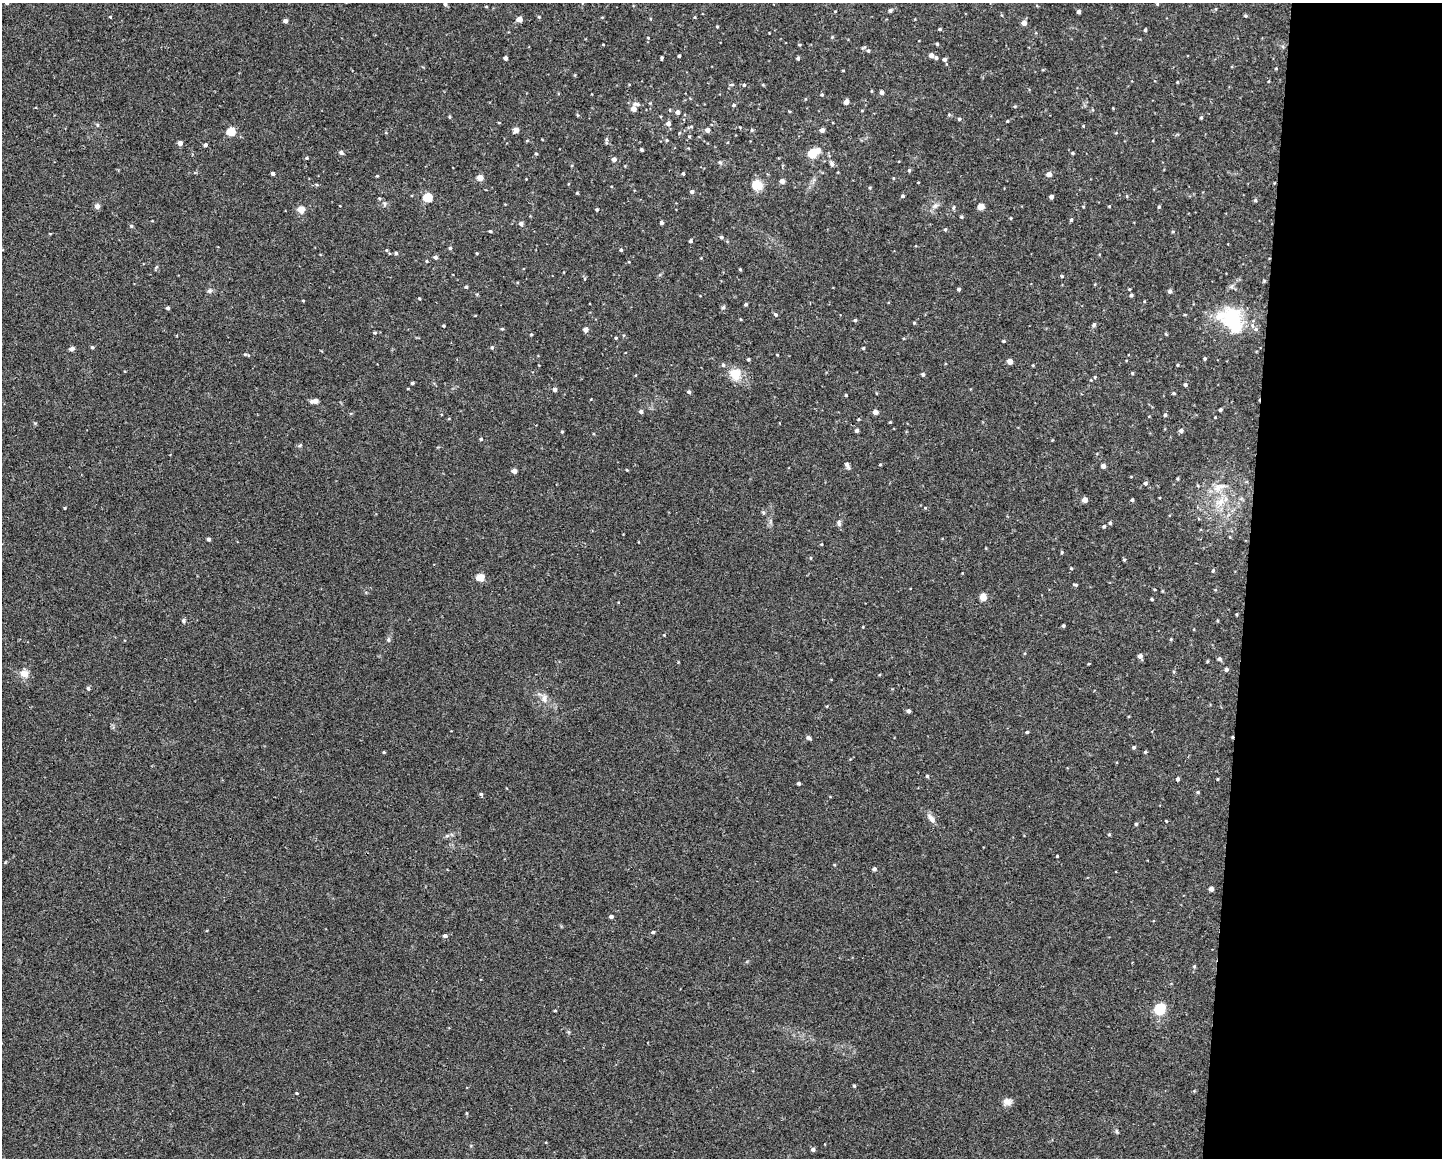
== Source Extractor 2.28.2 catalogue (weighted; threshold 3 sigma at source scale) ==
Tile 9 of 3 x 4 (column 3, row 3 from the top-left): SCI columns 3101-4540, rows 1157-2312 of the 4647 x 4626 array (HDU 1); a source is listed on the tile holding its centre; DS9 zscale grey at full resolution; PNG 1444 x 1160 px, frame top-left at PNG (2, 3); no overlay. Shown black and unused: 14% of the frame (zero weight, under 2 of 3 exposures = <1% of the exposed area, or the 3 px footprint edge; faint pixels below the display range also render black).
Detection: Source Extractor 2.28.2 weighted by HDU 2 'WHT'; one run over the whole footprint, this tile lists its part. Background 0.0671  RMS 0.0056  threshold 0.0253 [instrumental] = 3 sigma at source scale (4.5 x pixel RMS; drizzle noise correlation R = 1.50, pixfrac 1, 0.05/0.05 arcsec/px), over >= 5 px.
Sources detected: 250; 1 inside a brighter object's white glare — not listed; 3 inside a brighter listed object's ellipse — not listed separately; the other 246 listed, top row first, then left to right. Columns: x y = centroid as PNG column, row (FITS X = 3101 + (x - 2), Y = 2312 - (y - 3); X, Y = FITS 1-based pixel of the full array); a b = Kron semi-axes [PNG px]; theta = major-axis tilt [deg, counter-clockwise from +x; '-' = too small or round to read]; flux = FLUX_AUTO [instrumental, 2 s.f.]
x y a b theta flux
7 3 4 3 - 0.72
445 4 5 4 - 1.2
1157 4 3 3 - 0.42
835 11 4 3 - 0.45
890 11 5 4 - 0.78
1078 12 3 3 - 1.7
1245 16 5 3 - 0.68
110 17 4 3 - 0.46
539 17 4 3 - 0.53
695 17 5 3 - 0.48
519 19 4 4 - 5.9
285 21 4 4 - 2.2
1024 23 4 4 - 4.1
717 26 3 3 - 0.53
940 29 4 3 - 0.67
1145 30 4 3 - 0.78
832 37 5 3 - 0.57
648 38 4 3 - 0.46
603 44 4 2 - 0.4
937 44 4 3 - 0.7
868 50 5 5 - 1
931 55 4 4 - 2.6
679 56 3 3 - 0.93
505 58 4 3 - 1.7
662 58 4 3 - 0.8
798 58 3 3 - 1
936 58 4 4 - 1.2
944 59 4 4 - 1.4
1276 68 3 3 - 0.48
843 70 3 2 - 0.42
575 75 5 3 - 0.49
1177 82 3 3 - 0.45
732 84 5 3 - 0.65
744 85 4 3 - 0.96
763 85 5 3 - 0.48
871 91 4 3 - 0.43
882 92 4 4 - 2.1
822 95 4 4 - 0.67
846 102 4 4 - 3.3
636 104 10 6 -7 1.7
734 105 4 3 - 0.85
1015 106 5 3 - 0.51
633 109 5 4 - 3.9
670 110 4 3 - 0.41
678 112 4 4 - 2.4
949 114 5 3 - 0.58
449 117 5 3 - 0.53
1201 118 4 3 - 0.61
959 119 4 4 - 0.85
1007 121 3 3 - 0.56
668 123 4 4 - 2.6
691 126 6 4 1 0.67
1083 126 4 3 - 0.41
516 130 4 4 - 4.8
707 130 5 5 - 2.6
752 130 5 4 - 0.72
822 130 4 4 - 2.7
231 132 5 5 - 23
527 140 5 3 - 0.45
667 140 4 3 - 0.63
180 143 4 4 - 2.5
606 143 6 4 -89 0.87
205 145 4 4 - 1.3
641 150 3 3 - 0.86
818 150 5 4 - 4.1
341 153 7 4 -49 1
812 153 5 5 - 28
1073 153 4 3 - 0.68
536 154 4 4 - 0.58
307 158 4 3 - 0.67
614 159 5 4 - 2.3
720 162 5 5 - 0.83
832 164 6 5 - 1.7
909 170 5 4 - 0.73
273 173 3 3 - 1.8
683 173 3 3 - 0.74
1049 174 7 6 - 1.8
377 176 4 3 - 0.48
480 177 4 4 - 6.4
894 178 5 3 - 0.42
782 181 4 4 - 2.7
918 182 3 2 - 0.37
1274 183 4 3 - 0.37
317 185 5 3 - 0.66
757 185 15 14 - 6.1
870 188 4 3 - 0.61
692 192 4 4 - 1.7
577 193 4 3 - 0.48
903 196 4 3 - 0.85
427 197 5 5 - 29
1051 197 4 4 - 1.7
379 198 5 3 - 0.56
1255 200 4 4 - 0.8
385 204 6 4 -72 0.89
97 206 6 6 - 2.2
935 206 9 6 37 2
1083 206 4 3 - 0.43
1109 206 4 3 - 0.39
954 207 6 3 70 0.63
981 207 4 4 - 8.5
1159 207 4 3 - 0.73
301 209 10 8 2 3.3
597 209 4 3 - 0.81
961 217 4 3 - 0.75
1011 218 4 3 - 0.41
1071 220 4 4 - 0.8
661 223 4 3 - 1.3
521 224 5 4 - 1.8
131 226 5 4 - 0.87
945 229 5 4 - 0.73
490 231 4 3 - 0.74
721 237 5 4 - 1.1
691 241 5 4 - 0.91
450 248 4 4 - 0.83
386 250 4 4 - 0.55
621 250 4 3 - 0.69
396 253 4 4 - 0.71
477 253 4 3 - 0.46
435 257 4 4 - 1.6
427 261 4 3 - 0.52
740 269 4 3 - 0.55
1062 276 4 3 - 0.65
466 287 3 3 - 0.99
959 289 3 3 - 1.1
210 291 7 6 - 1.3
1170 291 5 4 - 1.3
1131 295 4 4 - 1.1
419 299 3 3 - 0.49
303 300 4 3 - 0.42
746 304 4 3 - 0.85
723 307 5 4 - 0.86
168 308 3 3 - 1.2
775 314 5 5 - 0.95
855 320 4 3 - 0.89
1233 322 29 18 -62 30
914 323 4 3 - 0.57
1094 325 6 5 - 1
444 326 3 3 - 0.65
502 329 5 3 - 0.58
1256 329 6 5 - 1.2
586 330 4 4 - 3.5
375 333 5 4 - 0.71
531 334 3 3 - 0.6
616 338 4 3 - 0.6
1004 341 4 3 - 0.67
92 347 4 4 - 0.88
492 348 5 4 - 0.74
72 349 6 4 13 1.4
245 354 7 4 -15 0.79
777 355 4 3 - 0.4
1205 358 3 3 - 0.74
748 359 4 3 - 0.69
1010 361 4 4 - 4.6
1033 365 4 3 - 0.5
1177 365 3 3 - 0.64
1132 373 4 3 - 0.58
735 374 17 15 -50 8.4
923 374 4 4 - 1.1
1095 377 5 4 - 0.54
412 383 3 3 - 0.97
1185 385 4 4 - 1.3
555 389 4 4 - 2.3
689 392 5 4 - 0.97
876 393 4 2 - 0.43
1174 393 4 3 - 0.65
846 395 3 3 - 0.6
315 401 8 4 8 2.9
1220 409 3 3 - 0.96
641 411 4 4 - 1.7
875 412 4 4 - 3.3
1165 415 4 4 - 0.95
1215 417 2 2 - 0.39
890 422 3 3 - 0.48
857 430 4 4 - 1.6
1181 431 4 4 - 1.8
562 432 4 3 - 0.66
481 439 4 4 - 0.76
300 445 6 3 20 0.69
847 465 8 4 -62 1.7
880 465 4 3 - 0.47
1103 466 4 4 - 2.5
627 470 4 3 - 0.43
514 471 4 4 - 3.6
1178 479 6 3 82 0.61
1145 483 5 5 - 1.1
1217 487 13 10 84 5.5
1085 500 4 4 - 4
1132 500 4 4 - 0.85
1220 502 14 9 57 5.9
65 508 4 3 - 0.45
763 512 5 4 - 0.75
839 523 9 5 -88 1.4
1110 523 4 4 - 0.86
1104 526 4 4 - 1.1
208 539 4 3 - 1.4
1062 552 4 4 - 0.64
811 558 5 3 - 0.46
1124 560 4 4 - 0.62
1071 568 4 3 - 0.52
1213 571 5 4 - 0.66
480 577 5 4 - 15
1076 585 6 3 -15 0.73
983 597 5 4 - 11
1152 599 3 3 - 0.81
183 621 7 5 -90 0.9
1063 626 3 3 - 0.8
1171 639 4 3 - 0.48
388 640 7 5 -90 1.1
1140 656 5 4 - 2.3
1219 659 5 5 - 1.1
1226 669 4 4 - 1.5
24 674 12 10 -13 3.9
88 688 5 4 - 0.92
544 698 10 8 -83 3.3
909 711 4 4 - 1.4
1027 732 3 3 - 0.63
1232 737 3 3 - 0.58
809 738 7 4 -39 1.1
1134 747 4 4 - 0.94
384 752 3 3 - 0.54
1145 752 4 4 - 0.68
927 776 4 4 - 0.64
1178 779 4 4 - 1.1
1218 779 4 3 - 0.48
798 783 3 3 - 1.2
1198 792 5 4 - 0.6
481 794 4 4 - 0.84
931 818 15 7 -50 3.1
1166 821 3 3 - 0.4
1136 824 4 4 - 0.72
1109 834 5 3 - 0.5
1057 856 3 3 - 0.5
834 865 4 3 - 0.47
874 869 4 4 - 1.5
1211 889 4 4 - 3.1
611 916 4 3 - 1.8
653 932 4 3 - 0.98
445 936 4 4 - 1.5
1194 966 5 4 - 0.71
1160 1009 7 6 - 21
555 1011 4 3 - 0.44
854 1086 4 3 - 0.66
297 1093 4 3 - 0.54
1007 1102 11 8 -19 2.9
1116 1131 6 4 -70 0.78
813 1149 4 4 - 1.6
Overlapping masked pixels (flux is a lower limit): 2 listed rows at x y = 1274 183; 1232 737
Isophote crosses this tile's border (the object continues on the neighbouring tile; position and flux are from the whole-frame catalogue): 1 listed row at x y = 7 3